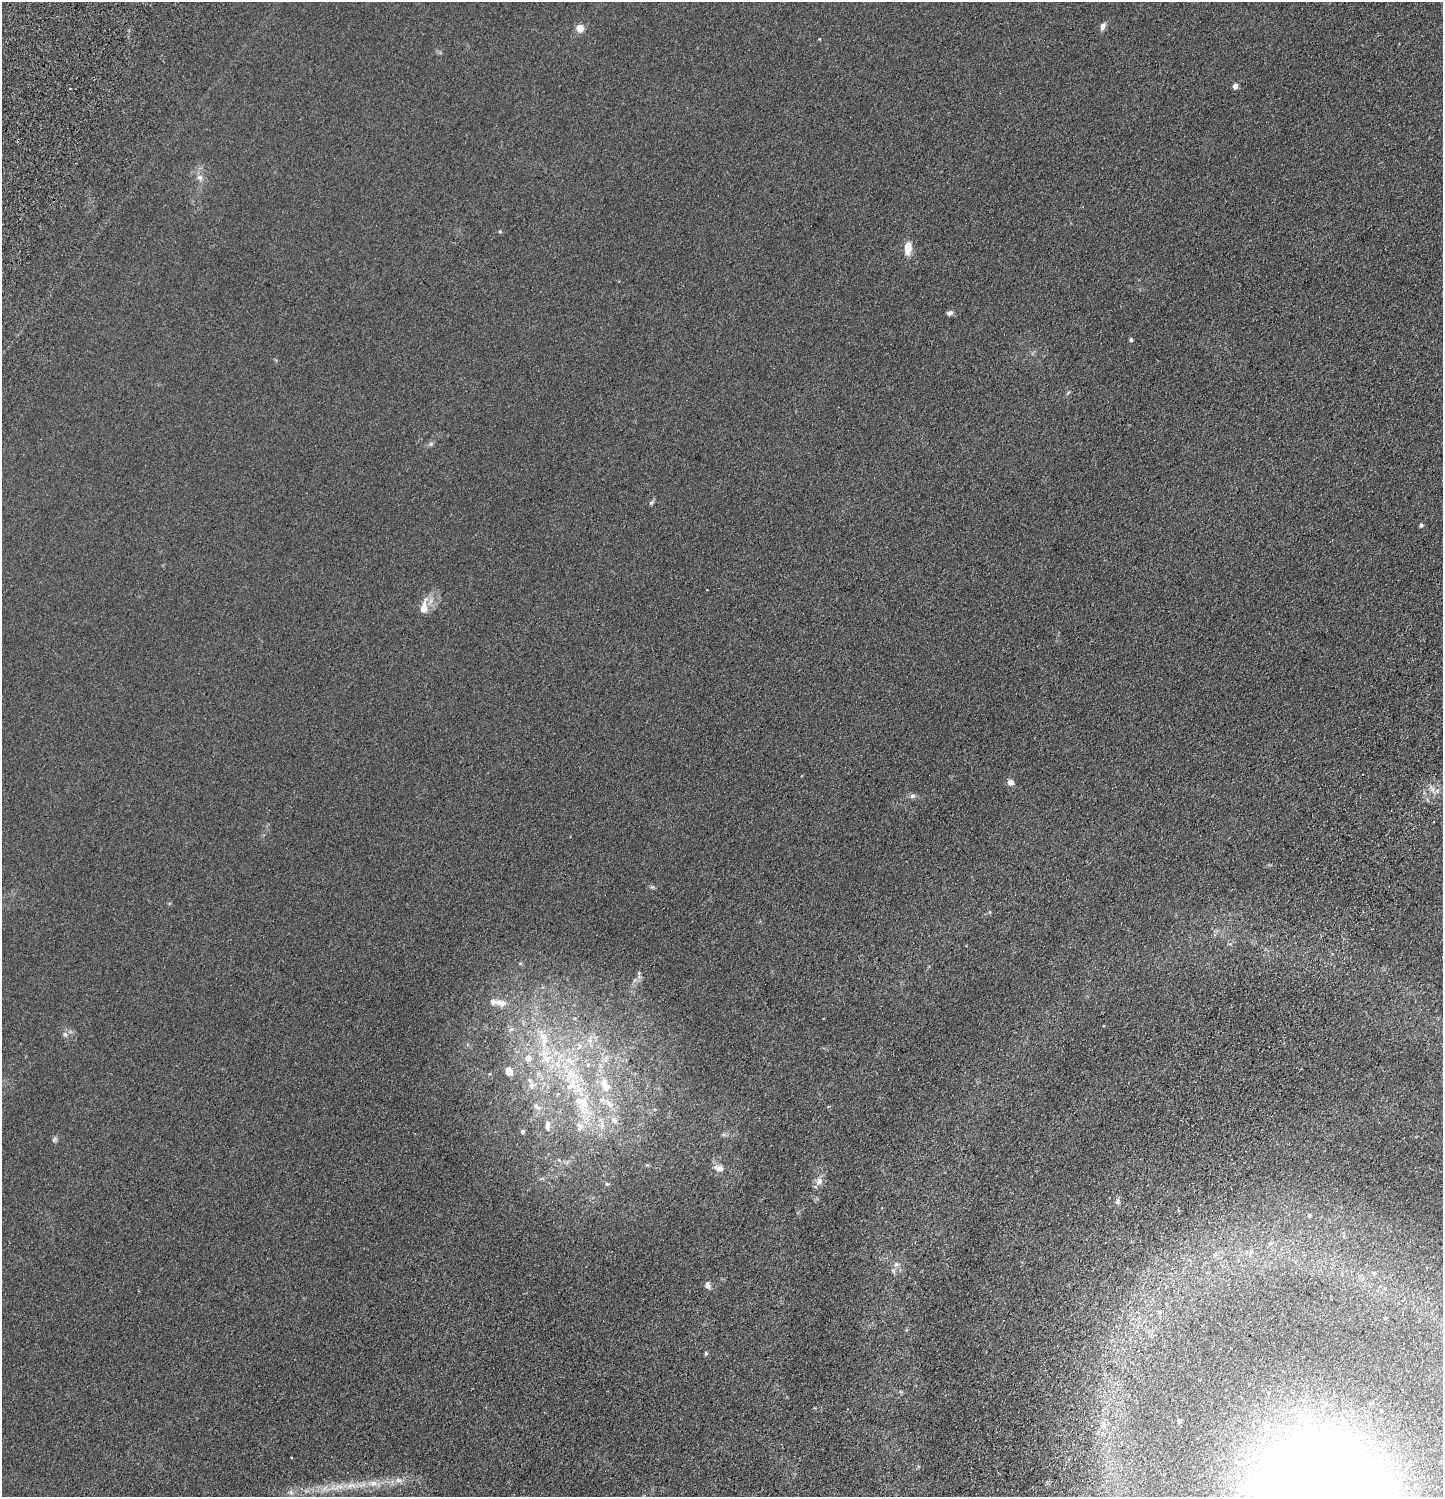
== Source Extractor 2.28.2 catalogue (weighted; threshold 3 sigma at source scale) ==
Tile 6 of 4 x 4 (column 2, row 2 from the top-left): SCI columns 1824-3264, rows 3086-4580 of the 6395 x 6169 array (HDU 1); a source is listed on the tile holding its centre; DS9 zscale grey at full resolution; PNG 1445 x 1499 px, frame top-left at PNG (2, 2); no overlay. Shown black and unused: <1% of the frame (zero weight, under 2 of 4 exposures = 4% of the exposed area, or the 3 px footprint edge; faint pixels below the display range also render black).
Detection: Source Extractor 2.28.2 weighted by HDU 2 'WHT'; one run over the whole footprint, this tile lists its part. Background 0.0898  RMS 0.0089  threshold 0.0401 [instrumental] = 3 sigma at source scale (4.5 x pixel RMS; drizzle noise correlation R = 1.50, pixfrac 1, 0.05/0.05 arcsec/px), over >= 5 px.
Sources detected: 71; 1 cosmic-ray / hot-pixel residue — not listed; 9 inside a brighter listed object's ellipse — not listed separately; the other 61 listed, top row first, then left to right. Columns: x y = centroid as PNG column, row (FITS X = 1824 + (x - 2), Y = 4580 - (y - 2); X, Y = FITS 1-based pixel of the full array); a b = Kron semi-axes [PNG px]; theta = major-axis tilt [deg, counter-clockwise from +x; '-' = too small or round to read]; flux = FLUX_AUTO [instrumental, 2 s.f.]
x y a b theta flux
1102 26 10 6 73 3.1
580 28 9 8 - 6.5
1235 86 4 4 - 6.2
200 178 10 8 -63 3.8
500 231 5 4 - 0.9
908 248 14 8 85 9.9
950 313 7 6 - 2.2
1131 340 6 4 -74 1.2
1068 393 6 4 21 0.91
431 444 7 5 44 1.6
651 502 9 4 41 1.3
1421 525 4 4 - 1.6
424 607 23 9 80 9.4
1010 782 4 4 - 10
912 796 7 7 - 2.2
652 887 7 4 -17 1.2
639 973 9 4 -82 1.7
502 1003 16 10 -17 7.9
511 1029 8 6 19 2.2
65 1034 7 5 -44 1.9
590 1040 14 7 77 5.1
544 1041 25 9 80 14
579 1047 10 6 53 3.5
546 1059 19 14 12 18
606 1059 11 4 79 2.7
572 1062 12 10 79 8.5
588 1065 6 6 - 1.8
509 1071 6 6 - 9
532 1085 9 9 - 4.3
606 1087 11 11 - 9.1
609 1103 17 7 -48 6.7
584 1105 38 18 -80 38
536 1106 9 4 81 1.8
614 1120 11 9 -59 5.4
547 1125 15 7 89 4.3
602 1125 17 6 -87 5.7
523 1131 4 4 - 1.8
54 1139 9 6 50 1.8
647 1165 5 4 - 0.93
719 1168 16 9 -13 5.2
819 1181 12 9 56 4.6
607 1184 5 4 - 0.92
1117 1201 7 6 - 2.6
1309 1215 5 5 - 1.5
1270 1243 6 4 33 1.1
1215 1254 6 5 - 1.5
896 1264 7 6 - 2.2
893 1271 8 5 -59 1.8
1374 1273 7 5 -15 1.4
708 1285 10 7 -67 3
1159 1312 6 5 - 1.3
1385 1318 4 4 - 0.8
706 1353 5 4 - 1.2
1301 1417 14 10 85 9.8
1179 1421 6 4 -75 1.3
1102 1426 7 5 30 2.1
1410 1463 7 5 73 1.9
399 1480 12 6 -11 4
373 1483 17 8 1 8.1
351 1486 17 9 6 8.7
291 1492 8 6 -47 2.3
Unlisted compact peaks at least as high as the median listed source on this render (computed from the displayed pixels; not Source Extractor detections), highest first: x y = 1432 789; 819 39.